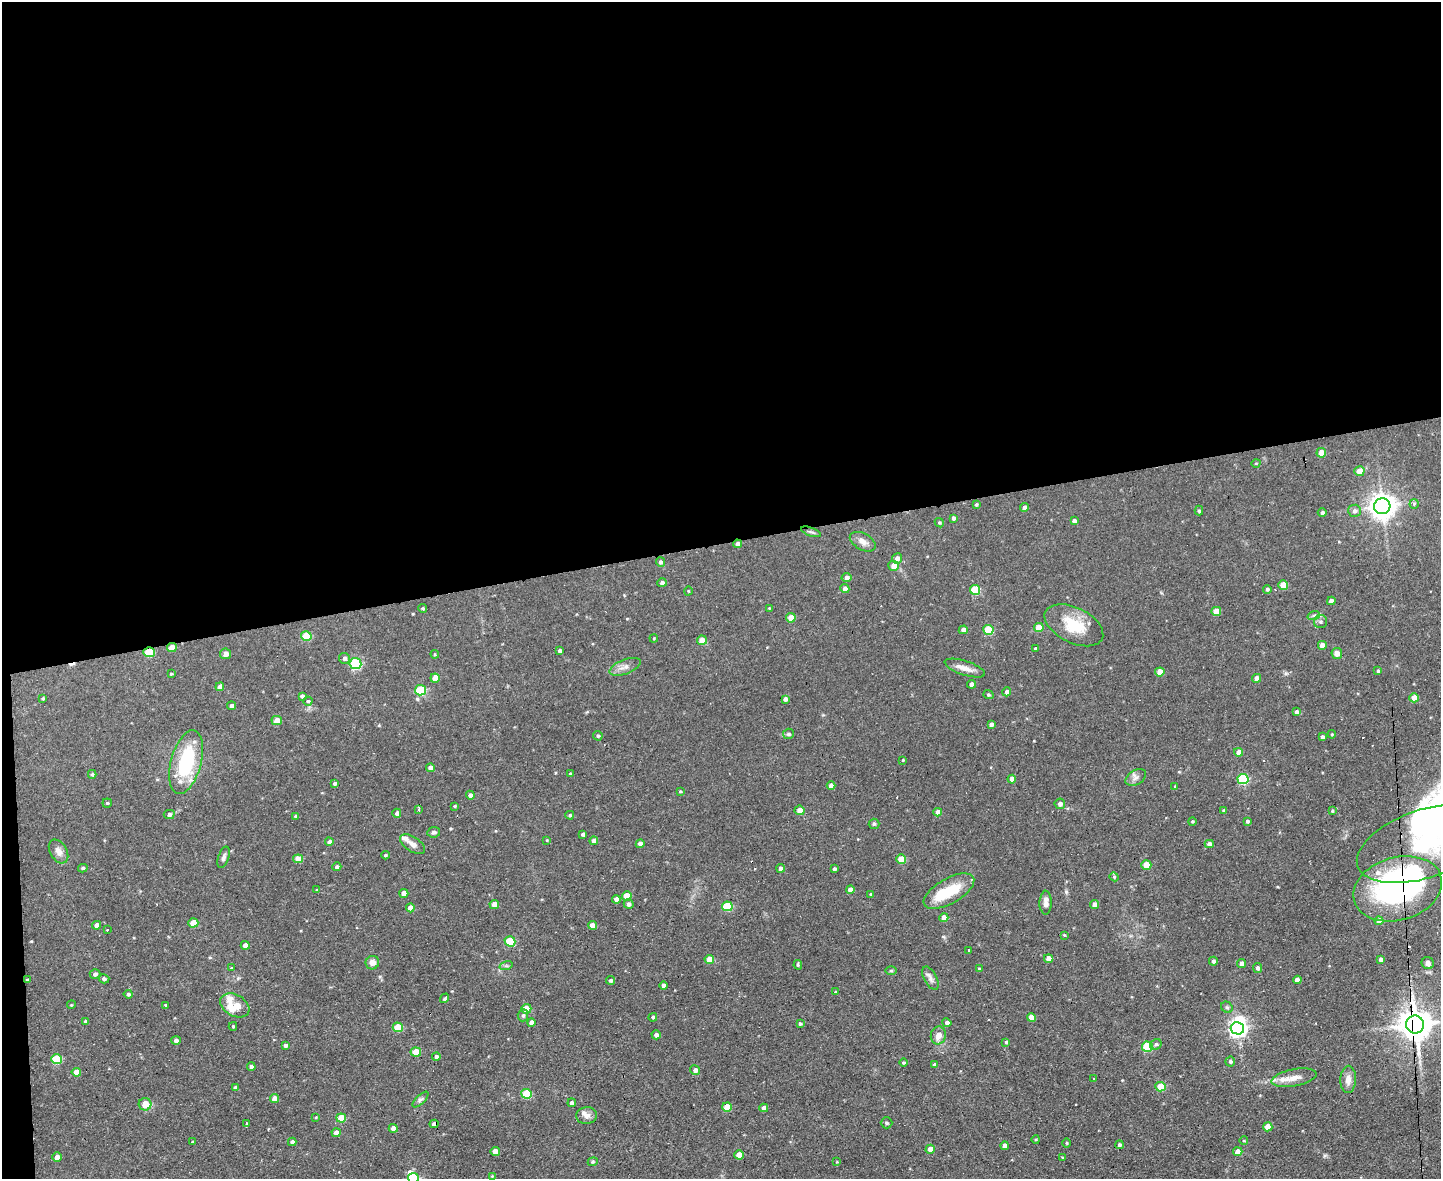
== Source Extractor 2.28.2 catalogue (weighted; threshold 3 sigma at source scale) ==
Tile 1 of 3 x 4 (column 1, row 1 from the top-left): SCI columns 238-1676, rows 3532-4708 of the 4681 x 4708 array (HDU 1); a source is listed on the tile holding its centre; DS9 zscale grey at full resolution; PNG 1443 x 1181 px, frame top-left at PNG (2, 2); each listed source drawn as its Kron ellipse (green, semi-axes under 4 px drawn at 4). Shown black and unused: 47% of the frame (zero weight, under 2 of 3 exposures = <1% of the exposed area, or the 3 px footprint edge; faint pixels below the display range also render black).
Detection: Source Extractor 2.28.2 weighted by HDU 2 'WHT'; one run over the whole footprint, this tile lists its part. Background 0.0736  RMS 0.0069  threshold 0.0308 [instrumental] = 3 sigma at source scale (4.5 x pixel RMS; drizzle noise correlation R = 1.50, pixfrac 1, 0.05/0.05 arcsec/px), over >= 5 px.
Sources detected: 255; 4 inside a brighter object's white glare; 4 cosmic-ray / hot-pixel residue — neither listed nor drawn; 6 inside a brighter listed object's ellipse — not listed separately; the other 241 listed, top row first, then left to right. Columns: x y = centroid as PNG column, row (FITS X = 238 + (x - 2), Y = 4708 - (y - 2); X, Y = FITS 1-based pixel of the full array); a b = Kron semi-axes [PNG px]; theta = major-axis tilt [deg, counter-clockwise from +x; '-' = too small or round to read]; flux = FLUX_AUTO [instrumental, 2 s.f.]
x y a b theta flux
1321 453 5 5 - 9.7
1256 463 4 3 - 0.5
1359 471 5 5 - 7.5
1414 504 5 4 - 2
976 505 4 3 - 0.91
1382 506 8 8 - 590
1024 507 4 4 - 2
1199 511 5 4 - 0.91
1354 511 6 6 - 2.3
1322 513 4 4 - 1.8
953 518 4 4 - 1.7
1074 521 4 4 - 2.1
939 523 5 4 - 0.84
811 532 10 4 -19 1.3
863 542 14 8 -29 4.3
737 544 4 4 - 2.7
897 558 5 5 - 3.4
660 562 5 4 - 1.5
894 566 5 5 - 6.2
847 578 5 4 - 2.5
662 583 5 4 - 1.7
1283 585 5 4 - 13
845 589 4 4 - 3.4
1267 589 4 4 - 1.3
975 590 5 5 - 25
688 591 4 3 - 0.49
1331 601 4 4 - 3
423 608 4 4 - 0.97
769 608 3 3 - 0.47
1216 611 5 4 - 9.9
1314 615 6 4 18 1.1
791 618 5 4 - 9.3
1320 622 6 6 - 1.5
1074 625 31 17 -26 21
1039 628 5 4 - 11
963 630 5 4 - 2.9
988 630 5 5 - 29
306 636 5 5 - 19
654 638 4 3 - 0.52
702 640 5 4 - 8
1322 645 4 4 - 4.9
172 648 5 4 - 7.4
1035 648 3 3 - 0.68
559 651 3 3 - 1.7
149 652 5 5 - 22
1337 653 5 5 - 3.2
225 654 5 5 - 3.6
435 654 4 4 - 0.71
344 658 5 5 - 1.9
355 664 6 5 - 65
625 667 16 7 21 4.1
965 668 21 7 -18 5.4
1378 671 4 3 - 0.99
1160 672 4 4 - 8.6
171 674 4 3 - 0.64
435 678 4 4 - 6.9
1257 678 4 4 - 4.7
972 684 4 4 - 2.7
220 687 4 4 - 3.5
421 690 5 5 - 38
1007 692 4 4 - 2
988 695 5 4 - 1
302 696 4 4 - 1.7
43 698 4 3 - 0.75
1414 698 4 4 - 8.6
785 699 4 4 - 2.2
308 701 4 4 - 0.95
231 706 4 4 - 2.4
1297 712 4 3 - 1.9
277 720 5 4 - 6
991 724 4 3 - 1.8
788 734 5 5 - 1.5
1332 734 4 4 - 0.69
598 736 5 4 - 1.2
1322 737 4 3 - 1.5
1239 752 4 4 - 4.5
903 760 3 3 - 0.82
186 762 33 15 75 45
431 768 4 4 - 4.8
92 774 4 4 - 1
570 774 4 3 - 1.2
1136 777 11 7 32 2.9
1012 779 4 4 - 4.5
1243 779 5 5 - 48
334 783 3 3 - 1
831 786 4 4 - 4.5
1175 786 4 3 - 0.58
680 791 3 3 - 0.65
470 795 4 4 - 2.1
107 803 4 4 - 0.82
1060 804 5 5 - 2.4
454 806 4 3 - 0.6
419 809 4 2 - 2.4
800 810 5 4 - 5.6
1223 811 3 3 - 0.86
1332 811 3 3 - 0.7
938 812 4 4 - 4.3
397 813 4 4 - 1.9
169 814 5 4 - 1.8
570 815 4 4 - 1.1
296 816 4 3 - 0.82
1192 821 4 4 - 0.82
1247 821 4 4 - 1.2
874 824 5 5 - 1
434 832 6 5 - 1.7
583 834 4 3 - 1.4
547 840 4 3 - 0.53
594 841 4 4 - 3.9
329 842 4 4 - 1.9
413 844 14 7 -33 3.7
640 844 4 4 - 3.1
1209 844 4 4 - 3.8
1425 844 71 34 19 84
59 851 13 8 -59 4.1
385 855 4 3 - 0.98
224 857 11 5 72 2.1
298 859 5 4 - 7.6
901 859 5 4 - 15
1146 865 5 4 - 13
337 867 4 4 - 1.6
83 868 5 4 - 1.1
781 868 4 4 - 2.9
834 869 4 3 - 1.5
1114 877 4 4 - 0.75
1398 889 45 31 16 170
317 890 3 3 - 0.77
850 890 4 4 - 3.7
949 891 28 12 30 23
404 893 4 4 - 4.7
871 894 4 3 - 0.67
627 896 5 4 - 9.3
616 899 4 4 - 3.1
1046 903 12 6 89 3.9
494 904 5 4 - 4.9
629 904 5 4 - 2.2
1094 905 5 4 - 3.4
727 906 5 5 - 28
410 908 4 4 - 5.2
944 918 4 4 - 5
1379 921 4 4 - 5.6
193 923 5 4 - 12
96 925 4 4 - 2.7
592 925 4 4 - 5.3
107 929 3 3 - 1.2
1064 935 4 2 - 0.5
510 941 5 5 - 27
245 945 4 4 - 4.2
969 950 3 3 - 0.98
1049 958 4 4 - 5.7
709 959 4 4 - 9.1
1381 959 4 3 - 2.2
1213 961 4 4 - 1.6
372 963 7 6 - 4
1428 963 6 6 - 2.6
1242 964 4 4 - 3
798 965 5 3 - 0.91
506 966 7 4 17 1.3
231 968 3 2 - 0.81
1257 968 5 4 - 1.8
979 969 4 4 - 1.4
891 971 6 4 0 0.83
95 974 5 5 - 1.8
930 978 13 6 -62 2.8
104 979 5 4 - 1.6
27 980 3 3 - 1.5
610 980 4 4 - 1.4
1297 980 4 4 - 3.5
663 985 4 3 - 2.4
835 992 4 3 - 1.1
128 994 4 3 - 1.2
445 998 5 3 - 1
71 1005 4 3 - 0.53
166 1005 4 3 - 1.4
235 1005 16 10 -31 19
1227 1007 6 5 - 1.1
526 1009 5 4 - 10
523 1015 6 5 - 1.4
653 1017 4 4 - 1.2
1032 1018 4 4 - 8.7
85 1021 4 4 - 0.82
531 1022 4 4 - 3.5
947 1023 4 4 - 2.2
800 1024 4 3 - 1.1
1415 1025 9 9 - 1300
233 1026 4 3 - 0.78
398 1027 5 5 - 17
1237 1028 7 6 - 250
656 1035 4 4 - 2.2
938 1035 9 7 73 5.2
176 1040 5 4 - 2
1006 1042 4 4 - 1.1
1156 1044 6 5 - 1.5
285 1045 4 3 - 1.4
1147 1047 5 5 - 36
416 1052 5 4 - 14
436 1057 4 4 - 1.9
57 1059 5 5 - 26
1230 1061 5 5 - 1.4
904 1063 4 4 - 0.9
934 1065 4 4 - 1.5
251 1066 4 4 - 1.7
695 1070 5 4 - 2.6
76 1072 4 4 - 6.6
1294 1078 23 8 11 7.3
1094 1079 4 3 - 0.48
1348 1079 13 8 88 5
1161 1087 5 4 - 17
235 1088 4 3 - 1.5
526 1094 5 5 - 25
275 1099 5 4 - 4.9
420 1100 10 4 44 1.6
572 1103 4 4 - 2.5
145 1104 6 6 - 8.8
727 1107 5 4 - 13
764 1108 4 4 - 4.1
586 1116 10 8 6 3.6
316 1117 4 3 - 0.58
341 1118 5 4 - 13
886 1123 6 5 - 1.3
246 1124 3 2 - 2.1
434 1124 4 4 - 2.3
1268 1127 4 4 - 8.1
393 1128 4 4 - 4.3
336 1133 4 4 - 3.8
1036 1139 4 3 - 0.62
1244 1141 4 3 - 0.49
193 1142 3 3 - 0.57
292 1142 4 4 - 1.9
1066 1143 5 3 - 0.62
1119 1145 4 4 - 1.4
1005 1146 4 4 - 3.6
930 1149 5 4 - 6
495 1152 4 4 - 6.4
1238 1152 4 4 - 6
739 1155 5 4 - 9.6
57 1157 5 4 - 4.6
1063 1158 3 3 - 2.2
593 1162 5 4 - 0.77
837 1162 4 3 - 0.58
492 1176 4 4 - 0.58
413 1178 5 5 - 33
Overlapping masked pixels (flux is a lower limit): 8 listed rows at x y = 1382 506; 737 544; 172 648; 149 652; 1398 889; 27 980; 1415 1025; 434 1124
Isophote crosses this tile's border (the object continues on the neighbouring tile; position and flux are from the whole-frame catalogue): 3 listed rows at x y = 1425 844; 1398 889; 413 1178